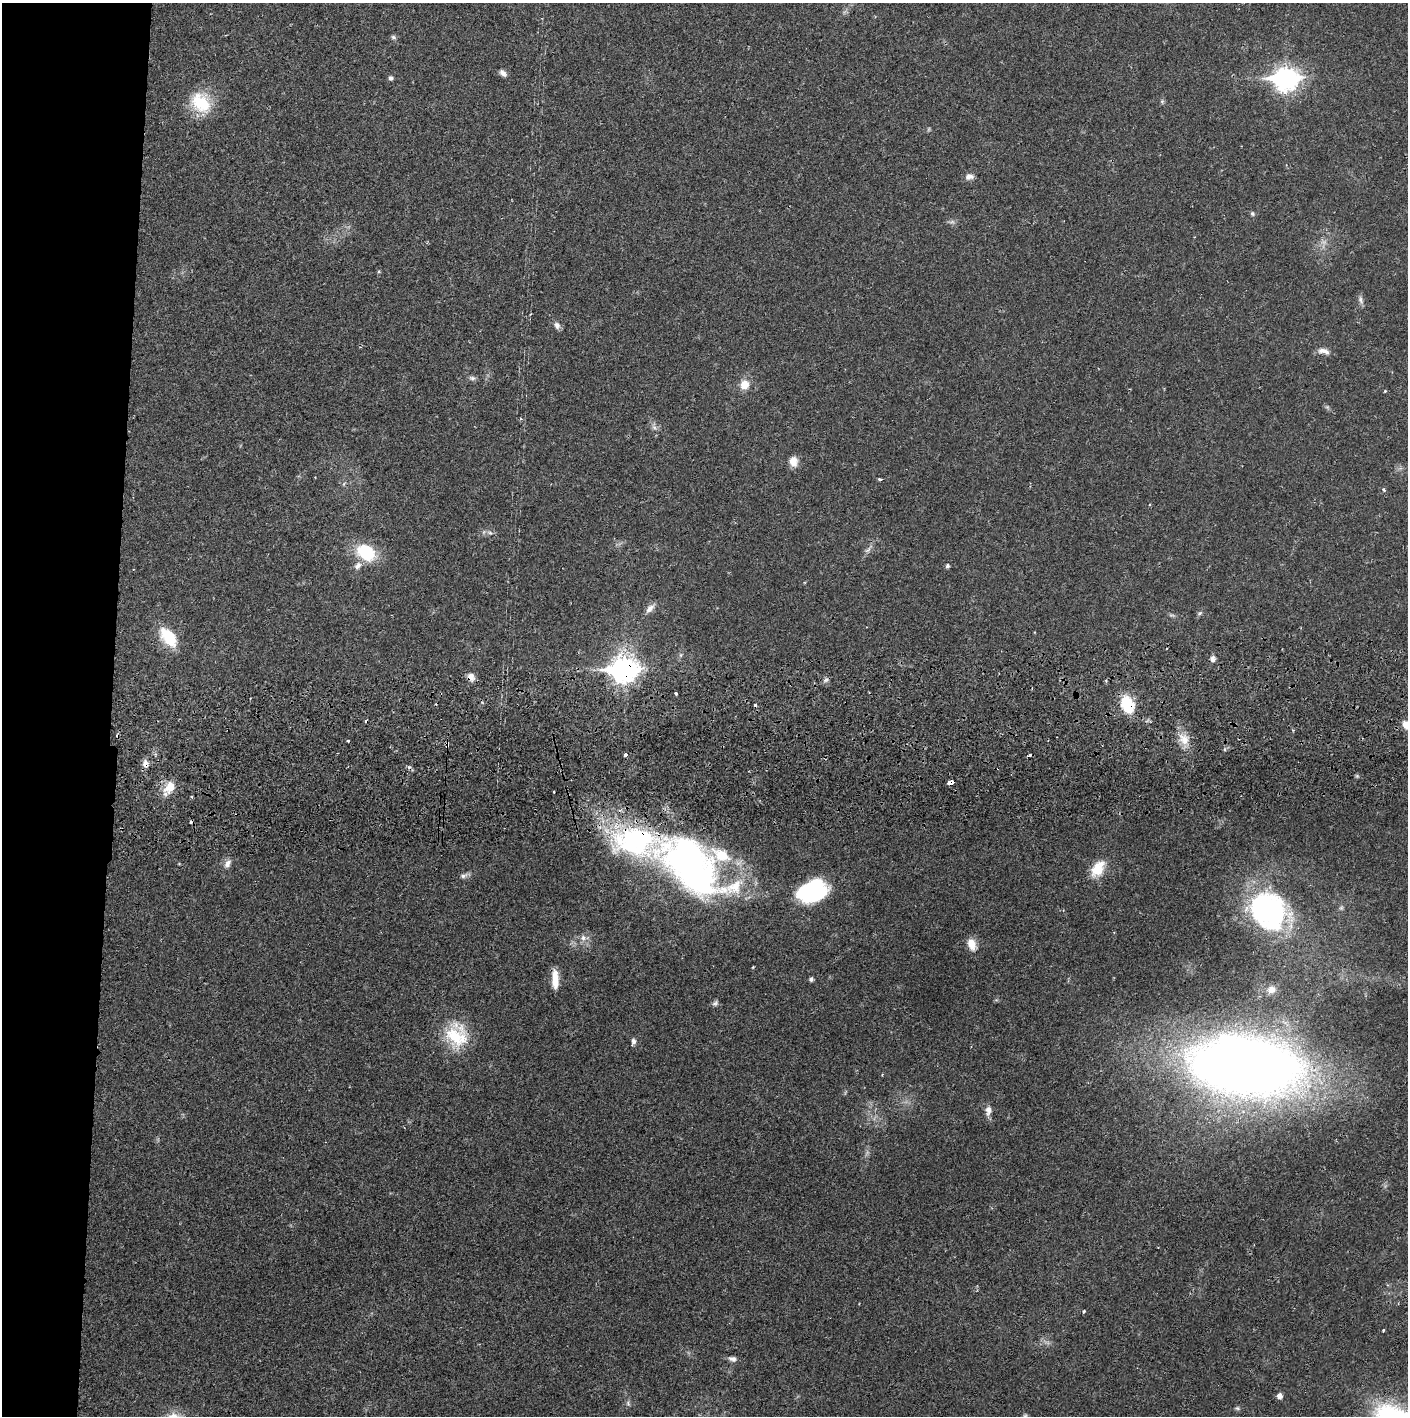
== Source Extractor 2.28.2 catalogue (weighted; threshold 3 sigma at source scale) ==
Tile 4 of 3 x 3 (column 1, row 2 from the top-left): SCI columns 4-1409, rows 1471-2884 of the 4229 x 4357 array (HDU 1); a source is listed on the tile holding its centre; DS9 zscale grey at full resolution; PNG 1410 x 1418 px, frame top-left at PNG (2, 3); no overlay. Shown black and unused: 8% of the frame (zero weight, under 2 of 3 exposures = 3% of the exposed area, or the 3 px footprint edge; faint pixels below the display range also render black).
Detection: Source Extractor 2.28.2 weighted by HDU 2 'WHT'; one run over the whole footprint, this tile lists its part. Background 0.0213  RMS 0.0035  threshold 0.0156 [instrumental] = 3 sigma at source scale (4.5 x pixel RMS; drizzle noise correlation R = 1.50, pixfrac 1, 0.05/0.05 arcsec/px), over >= 5 px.
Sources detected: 82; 4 too faint to see at this stretch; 1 inside a brighter object's white glare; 8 cosmic-ray / hot-pixel residue — not listed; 2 inside a brighter listed object's ellipse — not listed separately; the other 67 listed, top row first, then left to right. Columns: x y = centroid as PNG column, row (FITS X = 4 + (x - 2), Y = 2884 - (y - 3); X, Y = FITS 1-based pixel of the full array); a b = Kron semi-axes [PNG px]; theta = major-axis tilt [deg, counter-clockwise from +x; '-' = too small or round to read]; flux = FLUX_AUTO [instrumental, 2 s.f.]
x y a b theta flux
393 37 7 5 -16 0.72
503 73 10 6 -42 1.4
391 78 6 5 - 0.8
1286 79 11 9 4 230
1162 101 6 5 - 0.55
200 103 29 22 -45 14
969 177 11 7 9 1.7
1252 214 6 5 - 0.63
379 271 5 4 - 0.36
1361 300 11 6 -68 1.2
557 325 10 7 -64 1.4
1324 351 16 7 -13 2.1
472 378 9 6 -8 0.97
744 385 10 9 - 4.3
1385 391 4 4 - 0.29
1327 407 5 5 - 0.54
654 427 9 5 -53 1.2
793 461 13 10 -83 3
880 479 4 3 - 0.76
1384 490 5 4 - 0.56
490 533 8 3 -19 0.77
868 549 17 5 47 1.5
366 552 21 15 -33 17
358 566 12 8 46 2.1
947 566 5 4 - 0.76
650 608 15 7 49 2.1
1200 613 8 4 27 0.63
168 637 28 15 -51 11
680 655 7 4 90 0.62
1213 659 7 6 - 1.4
624 670 11 9 4 300
471 677 10 9 - 2.2
826 680 7 5 43 0.86
676 693 3 3 - 1.3
1127 705 15 11 -68 15
1406 725 11 7 -47 3.1
1184 739 18 12 -58 4.9
447 744 8 4 -75 0.71
625 755 4 3 - 1.1
145 764 9 6 -84 2.1
950 783 5 3 - 7.1
169 787 18 12 51 5.4
554 792 3 2 - 0.24
191 797 3 3 - 0.44
227 864 13 7 65 1.9
690 865 89 47 -43 160
1098 869 19 12 58 8.2
464 876 11 6 24 1.1
813 891 29 20 20 37
1267 910 41 33 -15 66
583 938 9 7 -57 1.6
972 944 15 9 -74 3.8
753 967 4 2 - 0.31
555 979 20 7 -88 5.1
811 979 4 4 - 0.95
1271 989 11 9 14 2.7
715 1003 9 6 37 0.87
455 1037 36 25 87 16
633 1041 8 6 89 1.1
1246 1066 85 44 -6 530
988 1110 13 8 84 2
1084 1311 4 3 - 0.32
1383 1330 3 3 - 0.58
732 1359 11 6 -13 1.4
1280 1396 5 5 - 2.1
628 1403 8 5 -70 0.76
1237 1408 7 5 -2 0.66
Overlapping masked pixels (flux is a lower limit): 7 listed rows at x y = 624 670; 471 677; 1127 705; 447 744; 145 764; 950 783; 690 865
Isophote crosses this tile's border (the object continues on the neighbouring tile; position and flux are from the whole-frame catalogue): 1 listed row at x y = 1406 725